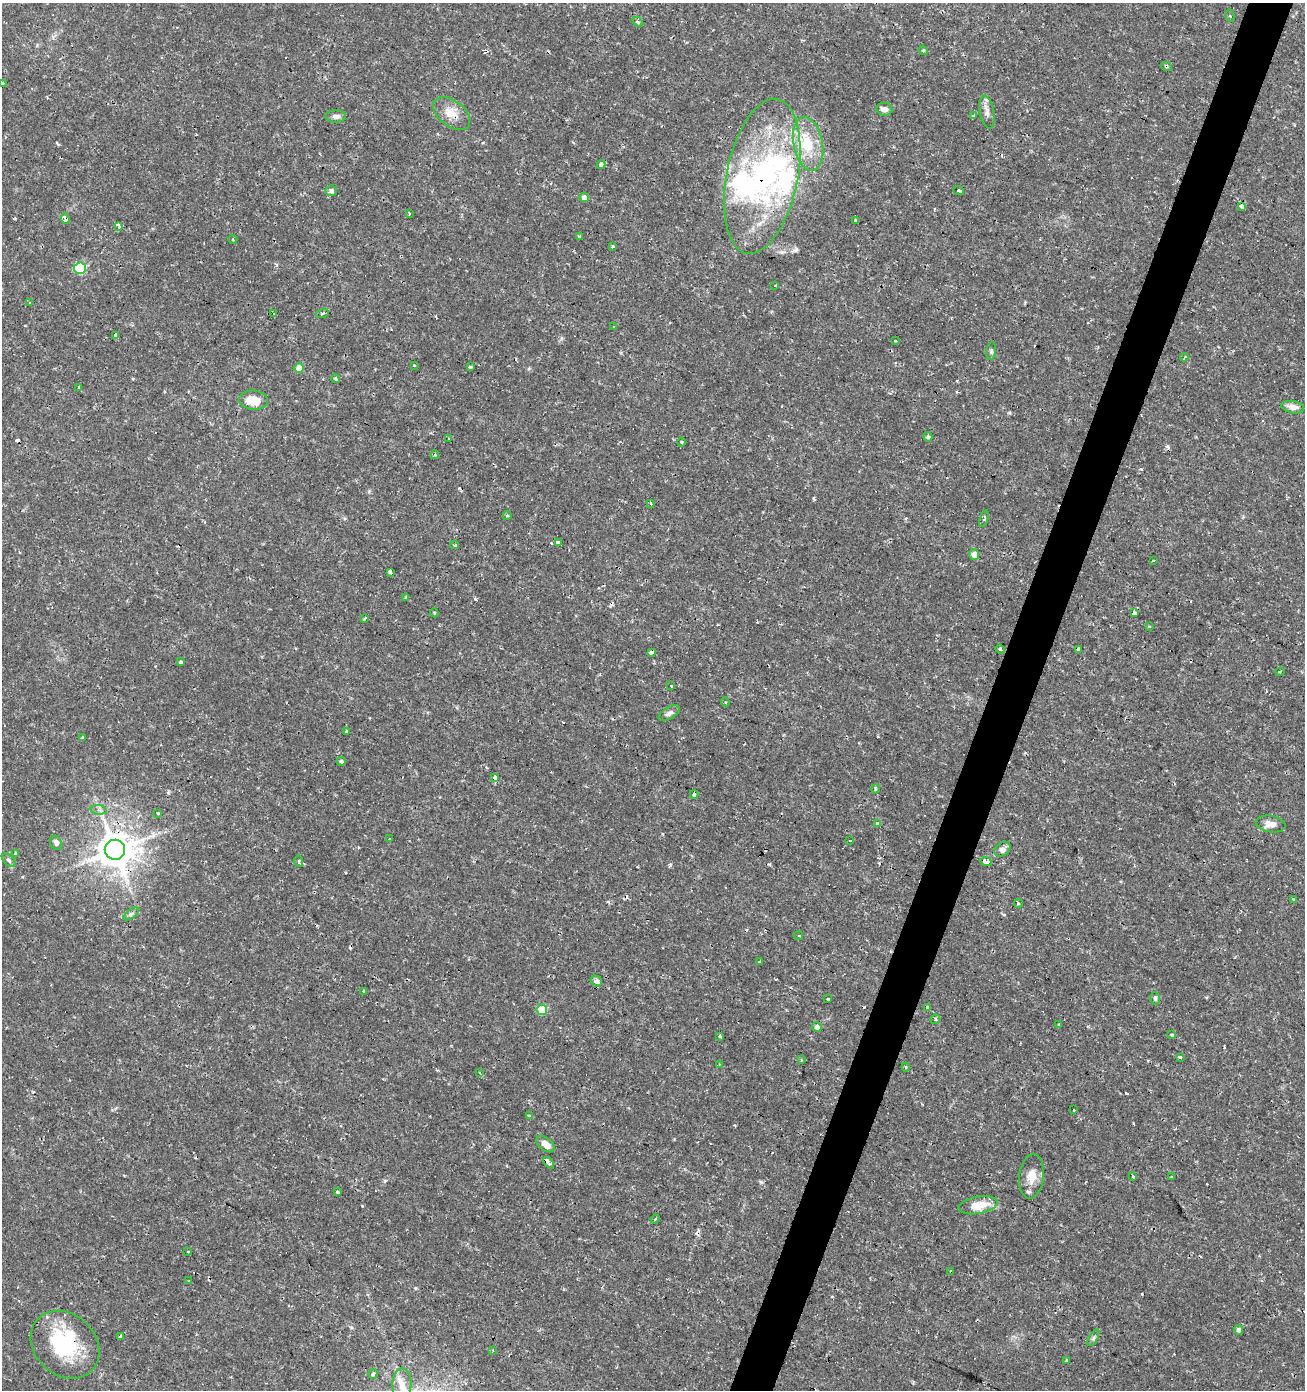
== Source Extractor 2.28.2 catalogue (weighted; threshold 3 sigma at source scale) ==
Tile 10 of 4 x 4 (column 2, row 3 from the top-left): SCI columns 1575-2877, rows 1389-2776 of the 5688 x 5556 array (HDU 1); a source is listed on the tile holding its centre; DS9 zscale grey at full resolution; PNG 1307 x 1392 px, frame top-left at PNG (2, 3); each listed source drawn as its Kron ellipse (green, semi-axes under 4 px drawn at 4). Shown black and unused: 3% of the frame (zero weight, under 2 of 3 exposures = <1% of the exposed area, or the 3 px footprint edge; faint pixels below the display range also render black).
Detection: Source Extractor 2.28.2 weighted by HDU 2 'WHT'; one run over the whole footprint, this tile lists its part. Background 0.0153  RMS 0.0019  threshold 0.00852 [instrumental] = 3 sigma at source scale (4.5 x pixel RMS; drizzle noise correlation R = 1.50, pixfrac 1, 0.0396/0.0396 arcsec/px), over >= 5 px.
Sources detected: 162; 3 inside a brighter object's white glare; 27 cosmic-ray / hot-pixel residue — neither listed nor drawn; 5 inside a brighter listed object's ellipse — not listed separately; the other 127 listed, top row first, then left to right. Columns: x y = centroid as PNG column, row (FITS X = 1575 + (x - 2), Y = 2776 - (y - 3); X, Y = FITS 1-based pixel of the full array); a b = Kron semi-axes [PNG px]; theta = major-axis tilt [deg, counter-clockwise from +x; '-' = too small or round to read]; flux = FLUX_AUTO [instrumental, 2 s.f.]
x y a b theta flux
1230 16 6 2 -78 0.49
638 22 6 4 -43 0.3
923 50 5 4 - 0.2
1166 66 5 3 - 0.25
2 83 3 3 - 0.2
884 109 8 6 -15 1
987 112 16 7 -79 1.2
452 113 21 12 -38 2.8
974 115 4 3 - 1.1
336 116 10 6 -1 0.77
808 144 27 14 -78 6
601 165 4 3 - 1.3
762 176 79 35 78 38
331 191 5 5 - 0.67
959 191 6 3 -22 2.7
584 197 4 4 - 1.3
1242 207 4 3 - 0.85
409 213 3 2 - 0.23
65 219 5 4 - 6
855 221 3 3 - 0.43
119 226 4 3 - 1.5
580 236 3 3 - 0.46
233 239 4 4 - 0.21
613 246 4 3 - 0.24
80 268 6 5 - 15
775 286 3 3 - 0.78
30 302 3 2 - 0.33
322 313 6 3 19 0.22
274 314 3 3 - 0.45
614 327 3 2 - 0.18
116 335 4 3 - 27
895 340 3 2 - 0.13
991 351 9 5 83 0.4
1184 357 4 3 - 0.32
414 365 3 3 - 2.2
470 367 4 3 - 0.49
299 368 5 4 - 3.2
336 379 4 4 - 0.32
79 388 3 3 - 0.52
253 400 14 9 -6 3.7
1293 407 11 6 -10 1.4
928 437 5 4 - 0.28
448 439 3 3 - 1.2
682 442 4 3 - 0.2
435 455 4 3 - 0.33
650 503 3 3 - 0.65
507 516 4 4 - 0.24
984 518 8 3 70 0.38
558 543 4 4 - 1.2
455 545 4 3 - 0.33
974 555 5 5 - 1.6
1153 561 3 3 - 0.62
390 572 4 3 - 3.6
406 597 4 3 - 0.71
434 613 4 3 - 0.29
1134 613 3 3 - 1.8
364 619 4 3 - 0.35
1149 626 3 3 - 0.28
1000 649 4 4 - 0.23
1078 649 3 3 - 17
651 652 4 4 - 1.5
181 662 3 3 - 0.71
1280 672 4 4 - 0.22
671 686 3 3 - 0.84
725 702 4 4 - 0.21
669 713 12 6 31 0.71
347 731 3 3 - 0.9
82 737 3 2 - 0.19
341 761 4 3 - 3
495 777 3 3 - 2.5
875 789 4 3 - 0.35
694 794 4 3 - 1.9
98 810 8 4 -9 0.51
158 813 3 3 - 0.54
877 824 4 4 - 0.51
1271 824 15 8 -10 1.5
389 839 2 2 - 0.16
849 840 3 3 - 1.7
56 843 7 5 -62 0.65
1002 849 9 6 39 1
115 850 10 10 - 480
15 854 3 3 - 1.6
9 860 8 5 -44 0.41
299 861 6 4 -74 0.48
986 862 6 3 -25 290
1294 899 3 3 - 2.6
1018 904 4 3 - 0.17
131 914 9 4 36 0.45
799 936 4 3 - 0.75
760 961 3 3 - 0.76
596 981 6 5 - 0.83
364 991 3 3 - 0.3
1155 998 6 5 - 0.32
828 999 3 3 - 0.32
927 1008 4 3 - 1.1
542 1010 5 5 - 7.5
935 1019 5 4 - 0.26
1059 1025 4 3 - 1.1
817 1027 5 4 - 0.95
1172 1035 3 3 - 0.73
720 1036 4 3 - 0.25
1180 1057 3 3 - 0.84
801 1060 4 3 - 0.2
719 1064 2 2 - 0.2
906 1067 4 4 - 0.21
480 1073 3 3 - 1.2
1074 1110 3 3 - 1
529 1116 4 3 - 0.3
545 1144 10 6 -38 1.6
549 1163 7 3 -48 1.1
1032 1176 22 12 84 2.5
1133 1176 3 3 - 0.35
1171 1177 3 3 - 0.24
337 1192 3 3 - 0.44
978 1205 20 8 10 3.7
655 1219 5 3 - 0.24
188 1251 2 2 - 0.21
951 1271 3 3 - 3.5
189 1281 2 2 - 0.19
1238 1330 5 4 - 0.7
121 1336 4 3 - 0.71
1093 1338 9 4 60 0.41
65 1345 37 30 -43 16
492 1350 3 2 - 0.33
1067 1360 3 3 - 0.26
373 1374 5 3 - 0.54
402 1385 16 9 89 2.3
Overlapping masked pixels (flux is a lower limit): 8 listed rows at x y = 1166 66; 452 113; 762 176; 65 219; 651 652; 115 850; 951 1271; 65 1345
Isophote crosses this tile's border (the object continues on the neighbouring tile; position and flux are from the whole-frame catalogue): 1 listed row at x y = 2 83